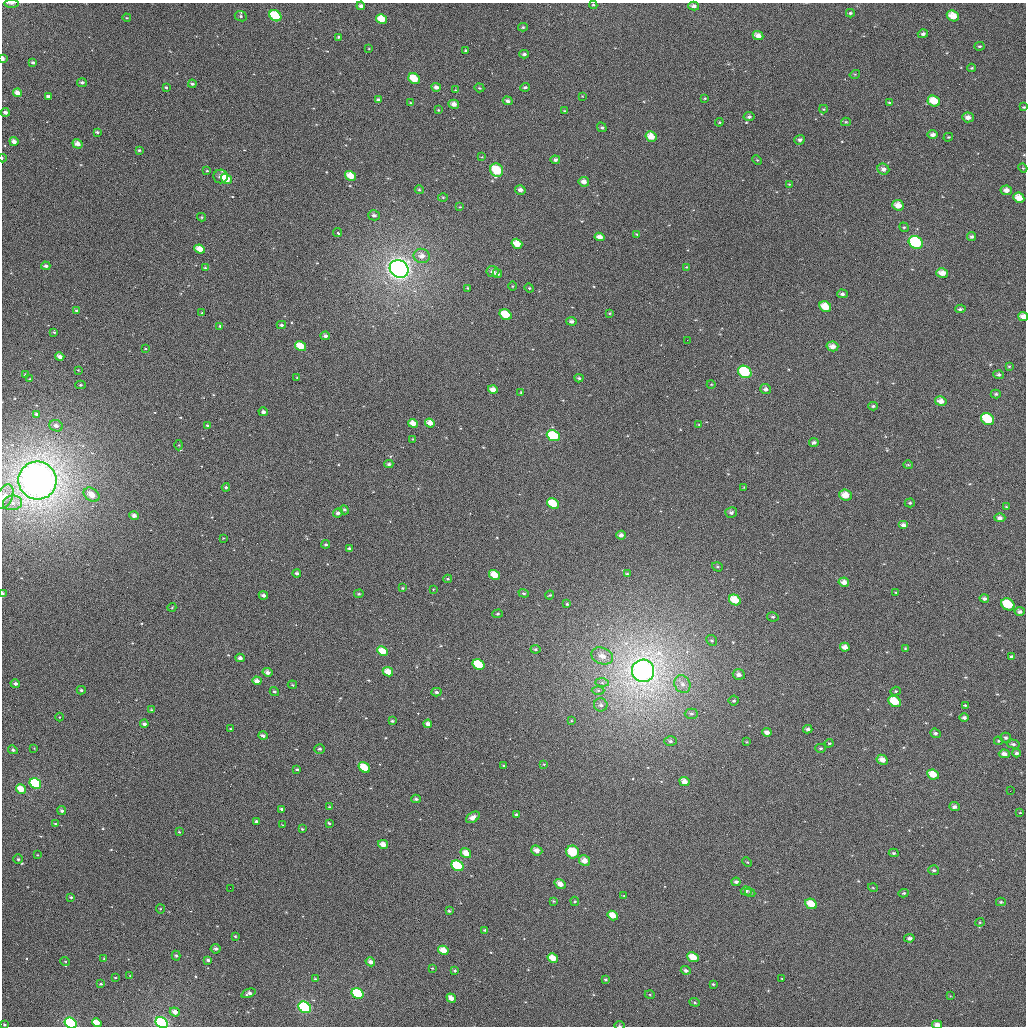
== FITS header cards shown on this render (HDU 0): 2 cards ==
NAXIS1  =                 1024
NAXIS2  =                 1024

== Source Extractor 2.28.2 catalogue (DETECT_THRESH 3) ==
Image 1024 x 1024 px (HDU 0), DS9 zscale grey, 1 PNG px = 1 image px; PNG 1028 x 1028 px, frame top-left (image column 1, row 1024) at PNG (2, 3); each listed source drawn as its Kron ellipse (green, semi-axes under 4 px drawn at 4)
Background 557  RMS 26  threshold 78.5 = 3 sigma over >= 5 px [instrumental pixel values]
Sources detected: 329; all 329 listed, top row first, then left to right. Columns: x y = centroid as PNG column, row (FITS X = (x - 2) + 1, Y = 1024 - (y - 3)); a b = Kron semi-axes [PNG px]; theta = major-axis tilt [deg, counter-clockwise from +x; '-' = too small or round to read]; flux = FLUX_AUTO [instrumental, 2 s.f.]
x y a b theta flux
11 3 7 3 0 2.4e+03
593 5 4 4 - 2.0e+03
361 6 4 3 - 5.9e+03
694 6 5 4 - 6.8e+03
850 13 4 3 - 2.8e+03
241 16 6 5 - 3.4e+03
275 16 6 5 - 6.6e+04
953 16 6 5 - 2.4e+04
127 18 4 3 - 1.5e+03
381 19 5 5 - 3.0e+04
523 27 5 4 - 2.5e+03
923 34 5 4 - 4.0e+03
758 36 5 4 - 1.2e+04
339 37 4 3 - 2.6e+03
979 46 5 4 - 2.5e+03
369 49 3 3 - 1.5e+03
465 50 3 3 - 1.6e+03
524 54 4 3 - 3.8e+03
3 58 4 2 - 8.4e+03
33 63 3 3 - 3.3e+03
972 68 4 3 - 2.0e+03
855 74 5 3 - 1.5e+03
414 79 6 5 - 3.6e+04
82 83 5 4 - 4.0e+03
192 84 4 3 - 3.0e+03
166 87 3 3 - 2.2e+03
436 87 5 4 - 6.9e+03
525 87 5 4 - 3.3e+03
479 88 5 4 - 2.0e+03
455 90 3 2 - 1.2e+03
18 93 4 4 - 1.2e+04
582 96 2 2 - 9.7e+02
48 97 4 3 - 5.5e+03
705 98 4 3 - 1.6e+03
378 100 4 3 - 3.3e+03
508 101 5 4 - 5.4e+03
934 101 6 5 - 3.1e+04
890 102 4 3 - 2.2e+03
411 103 4 4 - 2.4e+03
454 104 5 4 - 1.1e+04
1024 107 3 3 - 1.9e+03
823 109 4 4 - 1.8e+03
438 110 4 3 - 1.6e+03
564 111 4 3 - 1.9e+03
5 112 4 4 - 5.8e+03
749 117 5 4 - 4.1e+03
968 117 6 5 - 9.1e+03
719 122 4 4 - 1.8e+03
846 122 5 4 - 2.1e+03
602 127 5 4 - 3.1e+03
97 132 3 3 - 2.7e+03
933 135 5 4 - 7.0e+03
651 136 5 5 - 2.2e+04
948 137 5 3 - 1.9e+03
800 140 5 4 - 4.5e+03
14 141 4 3 - 9.3e+03
78 144 5 4 - 1.0e+04
139 150 4 4 - 2.6e+03
482 157 4 4 - 1.4e+03
2 158 4 3 - 1.3e+03
555 160 4 4 - 4.6e+03
757 160 5 3 - 1.6e+03
1023 168 4 3 - 1.8e+03
883 169 6 5 - 7.2e+03
497 170 7 6 - 6.2e+04
207 171 4 3 - 1.9e+03
220 176 7 7 - 7.7e+03
351 176 6 4 -34 2.8e+04
226 179 6 4 -36 3.8e+04
584 182 5 4 - 9.7e+03
789 184 4 4 - 1.7e+03
419 190 4 4 - 2.0e+03
520 190 5 4 - 8.0e+03
1006 190 6 5 - 1.0e+04
443 197 5 3 - 1.7e+03
1019 198 6 5 - 2.0e+04
898 205 6 5 - 1.7e+04
460 207 4 3 - 1.5e+03
374 215 6 5 - 5.4e+03
202 217 4 4 - 2.1e+03
904 227 5 4 - 2.4e+03
338 233 4 3 - 2.6e+03
637 234 4 3 - 1.6e+03
599 237 5 4 - 1.1e+04
972 237 4 4 - 3.9e+03
916 242 7 6 - 1.1e+05
517 244 5 4 - 2.6e+04
200 249 5 4 - 2.0e+04
422 256 8 7 - 1.3e+04
46 266 4 4 - 4.8e+03
686 267 4 4 - 1.7e+03
205 268 4 4 - 2.3e+03
399 269 10 8 -32 9.1e+05
492 271 6 5 - 7.9e+03
942 273 6 4 -14 1.5e+04
497 274 5 4 - 5.9e+03
512 286 5 3 - 1.4e+03
468 288 3 3 - 2.2e+03
529 288 5 4 - 2.0e+03
842 294 5 4 - 4.5e+03
825 307 6 5 - 2.7e+04
960 309 5 3 - 3.1e+03
76 310 4 3 - 3.1e+03
202 313 4 3 - 2.1e+03
609 313 3 3 - 1.6e+03
505 315 6 5 - 4.4e+04
1023 316 5 4 - 1.2e+04
571 321 5 4 - 5.3e+03
281 325 5 3 - 3.8e+03
220 326 4 4 - 2.3e+03
54 332 3 3 - 1.9e+03
325 336 5 4 - 5.3e+03
687 340 2 2 - 8.8e+02
300 346 6 4 -32 3.0e+04
832 346 6 5 - 1.1e+04
146 349 3 2 - 1.3e+03
60 357 4 3 - 8.3e+03
1009 366 4 3 - 1.7e+03
78 370 3 2 - 1.2e+03
745 372 7 5 -32 8.1e+04
26 375 3 3 - 3.6e+03
999 375 5 4 - 3.3e+03
297 378 4 3 - 1.4e+03
579 378 4 4 - 3.0e+03
29 379 2 2 - 1.2e+03
711 384 4 3 - 1.3e+03
80 385 5 4 - 2.4e+03
766 389 5 5 - 5.4e+03
493 390 5 4 - 1.3e+04
521 392 3 3 - 1.5e+03
996 394 5 4 - 2.8e+03
941 401 6 5 - 1.2e+04
873 406 4 3 - 3.0e+03
263 412 5 4 - 5.7e+03
36 414 4 3 - 4.0e+03
987 419 7 5 -31 6.9e+04
413 423 5 4 - 1.4e+04
430 423 5 4 - 1.3e+04
207 425 3 3 - 2.0e+03
699 425 4 3 - 1.7e+03
56 426 7 5 -23 7.4e+03
553 436 7 5 -25 7.2e+04
413 439 4 3 - 1.7e+03
814 442 5 4 - 3.9e+03
179 445 5 3 - 1.8e+03
389 464 4 3 - 3.7e+03
908 465 5 4 - 2.3e+03
37 481 19 19 - 1.8e+06
226 487 4 4 - 2.9e+03
744 487 3 3 - 1.3e+03
91 495 9 6 -36 2.2e+04
845 495 6 5 - 2.0e+04
5 497 13 7 66 1.7e+04
13 503 9 7 6 1.1e+04
553 503 6 5 - 4.3e+04
910 503 5 4 - 2.8e+03
1006 507 4 3 - 2.2e+03
344 510 5 4 - 2.9e+03
338 513 5 4 - 5.2e+03
731 513 6 5 - 5.0e+03
134 516 4 4 - 6.8e+03
1000 518 5 4 - 5.7e+03
903 525 5 4 - 6.6e+03
621 535 4 4 - 6.3e+03
223 538 3 2 - 1.1e+03
326 544 4 4 - 3.0e+03
349 548 4 3 - 2.9e+03
717 567 6 4 -19 2.5e+03
297 573 4 3 - 4.0e+03
627 574 4 4 - 2.7e+03
495 575 6 4 -30 2.6e+04
448 579 4 4 - 1.9e+03
844 582 5 4 - 1.0e+04
403 588 3 2 - 1.8e+03
433 589 3 2 - 1.1e+03
896 592 3 3 - 1.5e+03
524 593 5 4 - 2.5e+03
2 594 4 2 - 3.4e+03
359 594 5 4 - 2.3e+03
263 595 5 4 - 6.1e+03
550 595 4 3 - 1.9e+03
984 598 4 4 - 4.5e+03
735 600 6 5 - 3.0e+04
567 604 4 4 - 2.2e+03
1008 604 7 5 -31 6.5e+04
172 607 4 3 - 1.3e+03
1020 612 5 4 - 4.4e+03
498 614 5 4 - 2.7e+03
773 617 6 4 -11 3.2e+03
712 640 6 5 - 2.6e+03
845 647 5 4 - 1.0e+04
535 649 5 4 - 2.6e+03
905 649 4 3 - 2.0e+03
383 651 6 4 -27 2.8e+04
602 656 11 8 -21 1.5e+04
1011 656 4 3 - 2.4e+03
240 658 4 4 - 5.8e+03
478 665 6 5 - 6.8e+04
643 671 11 11 - 1.9e+06
267 672 5 4 - 6.6e+03
388 672 5 4 - 2.0e+04
739 674 6 5 - 8.0e+03
257 681 4 4 - 9.6e+03
602 682 7 4 -1 3.5e+03
15 684 5 4 - 4.7e+03
682 684 9 7 -58 1.0e+04
292 685 5 3 - 2.0e+03
81 690 4 4 - 2.8e+03
274 691 5 4 - 3.0e+03
598 691 6 4 0 3.1e+03
895 691 5 4 - 2.4e+03
436 692 5 4 - 3.7e+03
734 701 5 5 - 3.2e+03
895 701 7 5 -32 4.1e+04
601 705 7 6 - 5.7e+03
965 705 4 4 - 1.9e+03
151 710 4 3 - 2.2e+03
691 714 7 5 -1 4.1e+03
59 717 4 3 - 1.2e+03
964 717 4 4 - 4.3e+03
392 721 3 3 - 2.3e+03
571 721 4 2 - 1.4e+03
144 724 4 3 - 5.5e+03
428 724 4 4 - 7.0e+03
231 729 4 3 - 1.8e+03
808 729 4 4 - 4.9e+03
767 732 5 4 - 7.1e+03
935 733 5 4 - 3.7e+03
263 736 5 3 - 4.8e+03
1006 738 5 5 - 3.4e+03
670 741 6 5 - 4.3e+03
998 741 4 3 - 1.9e+03
747 742 4 3 - 1.4e+03
829 743 4 4 - 2.6e+03
1013 744 6 4 -14 3.6e+03
34 748 3 3 - 1.1e+03
820 748 5 4 - 2.4e+03
320 749 5 5 - 3.0e+03
13 750 5 4 - 3.9e+03
1016 753 4 3 - 3.3e+03
1004 754 5 4 - 7.8e+03
882 760 6 5 - 1.3e+04
544 764 3 3 - 1.3e+03
504 765 4 2 - 1.6e+03
364 767 6 4 -43 4.3e+04
297 769 3 3 - 2.5e+03
933 775 6 4 -27 2.5e+04
684 782 5 4 - 1.3e+04
35 783 6 5 - 1.2e+05
21 789 5 4 - 2.3e+04
1010 791 2 2 - 1.3e+03
416 799 4 4 - 3.7e+03
330 807 4 3 - 1.8e+03
954 807 5 4 - 5.2e+03
281 809 4 3 - 2.9e+03
62 811 4 4 - 4.0e+03
1020 813 4 3 - 1.2e+03
516 815 4 4 - 2.7e+03
473 817 7 5 31 1.1e+04
256 822 4 3 - 4.2e+03
329 823 4 3 - 2.5e+03
55 824 3 3 - 1.6e+03
283 825 3 2 - 1.3e+03
302 829 3 3 - 2.0e+03
179 832 3 2 - 1.4e+03
383 844 5 4 - 1.4e+04
537 850 6 5 - 1.1e+04
573 852 6 6 - 5.3e+04
466 853 6 4 -35 1.6e+04
894 853 5 4 - 2.7e+03
37 855 3 2 - 1.2e+03
18 859 4 4 - 2.9e+03
584 861 6 5 - 1.5e+04
747 862 5 4 - 2.1e+03
457 866 6 5 - 6.1e+04
934 870 5 5 - 3.7e+03
736 882 4 3 - 4.6e+03
560 884 6 4 -34 1.2e+04
230 888 2 2 - 1.1e+03
873 888 5 3 - 1.5e+03
746 891 5 4 - 3.2e+03
750 893 5 4 - 2.2e+03
904 893 5 4 - 2.5e+03
624 896 4 3 - 1.4e+03
71 897 3 3 - 2.2e+03
554 901 4 3 - 2.0e+03
575 901 5 4 - 1.8e+03
1001 902 5 4 - 2.3e+03
811 904 6 5 - 2.7e+04
160 909 4 4 - 1.9e+03
449 911 3 3 - 2.6e+03
613 915 5 4 - 2.1e+04
980 922 4 4 - 1.9e+03
485 930 4 3 - 2.4e+03
235 936 4 4 - 2.0e+03
909 938 5 4 - 4.9e+03
216 949 5 4 - 4.7e+03
443 950 5 4 - 2.1e+04
176 956 5 4 - 2.7e+03
693 957 6 4 -24 2.7e+04
104 958 3 3 - 1.5e+03
553 958 5 4 - 2.1e+04
208 960 3 3 - 3.7e+03
65 961 5 3 - 1.3e+03
370 962 5 4 - 7.7e+03
432 968 3 3 - 1.7e+03
455 970 4 3 - 2.3e+03
686 970 5 4 - 4.6e+03
130 976 4 3 - 1.4e+03
115 978 4 2 - 1.4e+03
315 979 4 4 - 1.9e+03
606 979 3 3 - 2.4e+03
782 979 3 2 - 1.2e+03
101 984 3 3 - 2.1e+03
713 984 4 4 - 2.2e+03
249 993 7 4 23 5.4e+03
358 994 6 5 - 1.0e+05
650 995 5 3 - 1.6e+03
950 996 4 3 - 1.4e+03
451 998 5 4 - 1.3e+04
695 1002 5 4 - 2.7e+03
305 1007 6 5 - 1.7e+05
175 1012 5 4 - 9.4e+03
71 1023 6 5 - 1.8e+05
97 1023 5 4 - 2.2e+04
162 1023 6 5 - 4.4e+05
4 1025 3 3 - 2.0e+03
937 1025 5 4 - 1.1e+04
620 1026 5 3 - 2.0e+03
At the frame edge (FLAGS 8, measured only in part): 12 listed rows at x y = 11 3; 3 58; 1024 107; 2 158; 1023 316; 5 497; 2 594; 71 1023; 162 1023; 4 1025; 937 1025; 620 1026

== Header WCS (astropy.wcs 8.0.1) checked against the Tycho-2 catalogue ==
Header WCS as astropy/WCSLIB reads it (applying the file's SIP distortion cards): RA---TAN-SIP/DEC--TAN-SIP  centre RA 02:55:04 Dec +08:58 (43.77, +8.96 deg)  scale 8.66 arcsec/px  FOV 147.8' x 147.9'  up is +179 deg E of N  parity flipped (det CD > 0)
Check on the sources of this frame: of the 60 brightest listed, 58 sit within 13.0 arcsec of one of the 150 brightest Tycho-2 stars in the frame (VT <= 12.70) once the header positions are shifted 3.18 arcsec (1.81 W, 2.61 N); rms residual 4.63 arcsec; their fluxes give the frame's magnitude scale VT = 21.32 - 2.5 log10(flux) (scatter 0.24 mag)
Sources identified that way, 133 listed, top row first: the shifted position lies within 13.0 arcsec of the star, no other Tycho-2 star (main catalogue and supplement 1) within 26.0 arcsec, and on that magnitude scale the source's flux lands within +1.5 / -3 mag of the star's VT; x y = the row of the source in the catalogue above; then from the Tycho-2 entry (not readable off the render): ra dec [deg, ICRS J2000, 3 dp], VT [Tycho-2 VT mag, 2 dp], TYC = Tycho-2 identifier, HIP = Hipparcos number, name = IAU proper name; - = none
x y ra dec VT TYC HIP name
694 6 43.357 +7.732 11.60 640-355-1 - -
850 13 42.977 +7.740 12.28 640-758-1 - -
275 16 44.371 +7.778 9.01 641-475-1 13787 -
953 16 42.727 +7.742 10.81 640-382-1 - -
381 19 44.113 +7.780 10.20 641-285-1 - -
923 34 42.799 +7.786 12.02 640-484-1 - -
758 36 43.199 +7.800 11.31 640-424-1 - -
33 63 44.958 +7.901 12.63 641-855-1 - -
414 79 44.031 +7.923 10.02 641-253-1 13674 -
82 83 44.839 +7.947 11.60 641-547-1 - -
192 84 44.571 +7.944 11.77 641-377-1 - -
436 87 43.978 +7.941 11.55 641-598-1 - -
18 93 44.993 +7.975 10.78 641-857-1 - -
48 97 44.920 +7.982 11.55 641-862-1 - -
934 101 42.768 +7.948 11.19 640-762-1 - -
454 104 43.934 +7.981 10.71 641-588-1 - -
5 112 45.023 +8.022 11.15 641-416-1 - -
968 117 42.685 +7.985 11.17 640-458-1 - -
933 135 42.770 +8.028 11.40 640-643-1 - -
651 136 43.453 +8.049 10.72 641-700-1 - -
14 141 45.001 +8.092 11.91 641-153-1 - -
2 158 45.032 +8.132 11.73 641-413-1 - -
555 160 43.685 +8.109 11.86 641-80-1 - -
883 169 42.887 +8.114 11.36 640-690-1 - -
497 170 43.826 +8.138 9.18 641-535-1 13603 -
220 176 44.499 +8.166 11.77 641-52-1 - -
351 176 44.181 +8.159 10.79 641-720-1 - -
226 179 44.483 +8.171 9.57 641-420-1 - -
584 182 43.615 +8.161 10.97 641-217-1 - -
1006 190 42.587 +8.158 11.46 640-421-1 - -
1019 198 42.557 +8.176 10.79 640-504-1 - -
898 205 42.849 +8.201 11.47 640-133-1 - -
599 237 43.573 +8.293 11.60 641-524-1 - -
916 242 42.804 +8.289 8.57 640-117-1 13303 -
517 244 43.773 +8.314 10.87 641-752-1 - -
200 249 44.544 +8.342 10.59 641-718-1 - -
399 269 44.057 +8.382 6.02 641-763-1 13679 -
492 271 43.832 +8.381 11.32 641-690-1 - -
942 273 42.738 +8.360 11.16 640-680-1 - -
497 274 43.820 +8.386 11.48 641-387-1 - -
825 307 43.020 +8.449 10.19 640-578-1 - -
505 315 43.797 +8.485 9.93 641-532-1 - -
1023 316 42.539 +8.460 11.57 640-112-1 - -
300 346 44.294 +8.571 10.23 641-722-1 - -
832 346 43.000 +8.544 10.87 640-485-1 - -
60 357 44.880 +8.607 11.11 641-144-1 - -
745 372 43.212 +8.610 8.73 640-631-1 13422 -
26 375 44.962 +8.652 12.43 641-778-1 - -
766 389 43.161 +8.650 12.54 640-292-1 - -
493 390 43.824 +8.665 11.02 641-139-1 - -
941 401 42.734 +8.669 11.39 640-350-1 - -
263 412 44.382 +8.730 11.62 641-460-1 - -
987 419 42.619 +8.710 9.78 640-172-1 - -
413 423 44.017 +8.751 10.98 641-717-1 - -
430 423 43.976 +8.750 10.89 641-574-1 - -
56 426 44.886 +8.773 11.78 641-590-1 - -
553 436 43.675 +8.774 8.93 641-774-1 - -
37 481 44.929 +8.907 4.68 641-985-1 13954 -
226 487 44.470 +8.914 12.40 641-362-1 - -
91 495 44.796 +8.939 10.53 641-376-1 - -
845 495 42.960 +8.900 10.43 640-777-1 - -
553 503 43.672 +8.937 9.94 641-133-1 - -
731 513 43.238 +8.949 11.80 640-372-1 - -
134 516 44.693 +8.986 11.69 641-793-1 - -
1000 518 42.584 +8.946 12.10 640-784-1 - -
903 525 42.818 +8.969 11.69 640-530-1 - -
621 535 43.505 +9.009 11.72 641-783-1 - -
297 573 44.293 +9.117 12.06 641-432-1 - -
495 575 43.810 +9.112 10.23 641-454-1 - -
844 582 42.960 +9.110 10.95 640-186-1 - -
263 595 44.373 +9.172 12.11 641-351-1 - -
984 598 42.617 +9.141 11.64 640-201-1 - -
735 600 43.224 +9.160 9.95 640-819-1 13427 -
845 647 42.954 +9.266 10.90 640-438-1 - -
383 651 44.080 +9.301 9.91 641-836-1 13690 -
602 656 43.545 +9.301 11.31 641-826-1 - -
1011 656 42.548 +9.278 11.95 640-785-1 - -
240 658 44.427 +9.324 11.51 641-786-1 - -
478 665 43.845 +9.328 9.90 641-88-1 - -
643 671 43.443 +9.336 6.82 641-24-1 13495 -
267 672 44.359 +9.357 11.94 641-681-1 - -
388 672 44.066 +9.350 10.35 641-411-1 - -
739 674 43.211 +9.338 11.45 640-348-1 - -
257 681 44.383 +9.379 11.56 641-625-1 - -
15 684 44.974 +9.396 11.92 641-747-1 - -
81 690 44.813 +9.408 12.01 641-597-1 - -
274 691 44.342 +9.403 12.45 641-332-1 - -
734 701 43.222 +9.401 11.61 640-550-1 - -
895 701 42.828 +9.394 9.80 640-161-1 - -
964 717 42.659 +9.428 11.44 640-765-1 - -
392 721 44.053 +9.468 12.41 641-828-1 - -
144 724 44.658 +9.487 11.91 641-773-1 - -
428 724 43.966 +9.473 11.56 641-283-1 - -
808 729 43.040 +9.465 11.75 640-298-1 - -
320 749 44.229 +9.538 12.34 641-750-1 - -
13 750 44.977 +9.555 12.44 641-27-1 - -
1004 754 42.559 +9.514 11.43 640-260-1 - -
882 760 42.856 +9.535 10.73 640-775-1 - -
364 767 44.118 +9.582 10.50 641-302-1 - -
933 775 42.731 +9.568 10.23 640-632-1 - -
684 782 43.337 +9.599 11.10 640-154-1 - -
35 783 44.920 +9.635 8.61 641-50-1 13950 -
21 789 44.955 +9.650 10.09 641-749-1 - -
416 799 43.991 +9.654 12.30 641-264-1 - -
281 809 44.320 +9.685 12.56 641-529-1 - -
256 822 44.380 +9.717 12.30 641-876-1 - -
302 829 44.267 +9.732 12.70 641-78-1 - -
383 844 44.068 +9.766 10.61 641-928-1 - -
537 850 43.694 +9.772 11.22 641-968-1 - -
466 853 43.867 +9.783 10.61 641-946-1 - -
584 861 43.577 +9.795 10.65 641-934-1 - -
457 866 43.886 +9.814 9.00 641-983-1 - -
736 882 43.206 +9.837 12.14 640-869-1 - -
560 884 43.635 +9.852 11.51 641-941-1 - -
1001 902 42.558 +9.869 12.26 640-912-1 - -
811 904 43.021 +9.886 9.92 640-900-1 - -
613 915 43.505 +9.925 10.62 641-914-1 - -
909 938 42.779 +9.963 11.51 640-926-1 - -
216 949 44.473 +10.025 12.29 644-617-1 - -
443 950 43.917 +10.018 10.20 644-628-1 - -
693 957 43.306 +10.021 10.03 643-511-1 - -
553 958 43.648 +10.030 10.61 644-638-1 - -
208 960 44.491 +10.052 12.10 644-80-1 - -
370 962 44.094 +10.049 11.81 644-525-1 - -
249 993 44.388 +10.129 11.89 644-648-1 - -
358 994 44.123 +10.126 8.86 644-294-1 13706 -
451 998 43.895 +10.132 11.39 644-288-1 - -
305 1007 44.253 +10.162 7.97 644-110-1 13750 -
175 1012 44.569 +10.178 10.99 644-346-1 - -
71 1023 44.823 +10.210 7.95 644-653-1 13918 -
97 1023 44.760 +10.208 10.80 644-739-1 - -
162 1023 44.600 +10.205 7.80 644-570-1 - -
937 1025 42.707 +10.170 10.76 643-372-1 - -